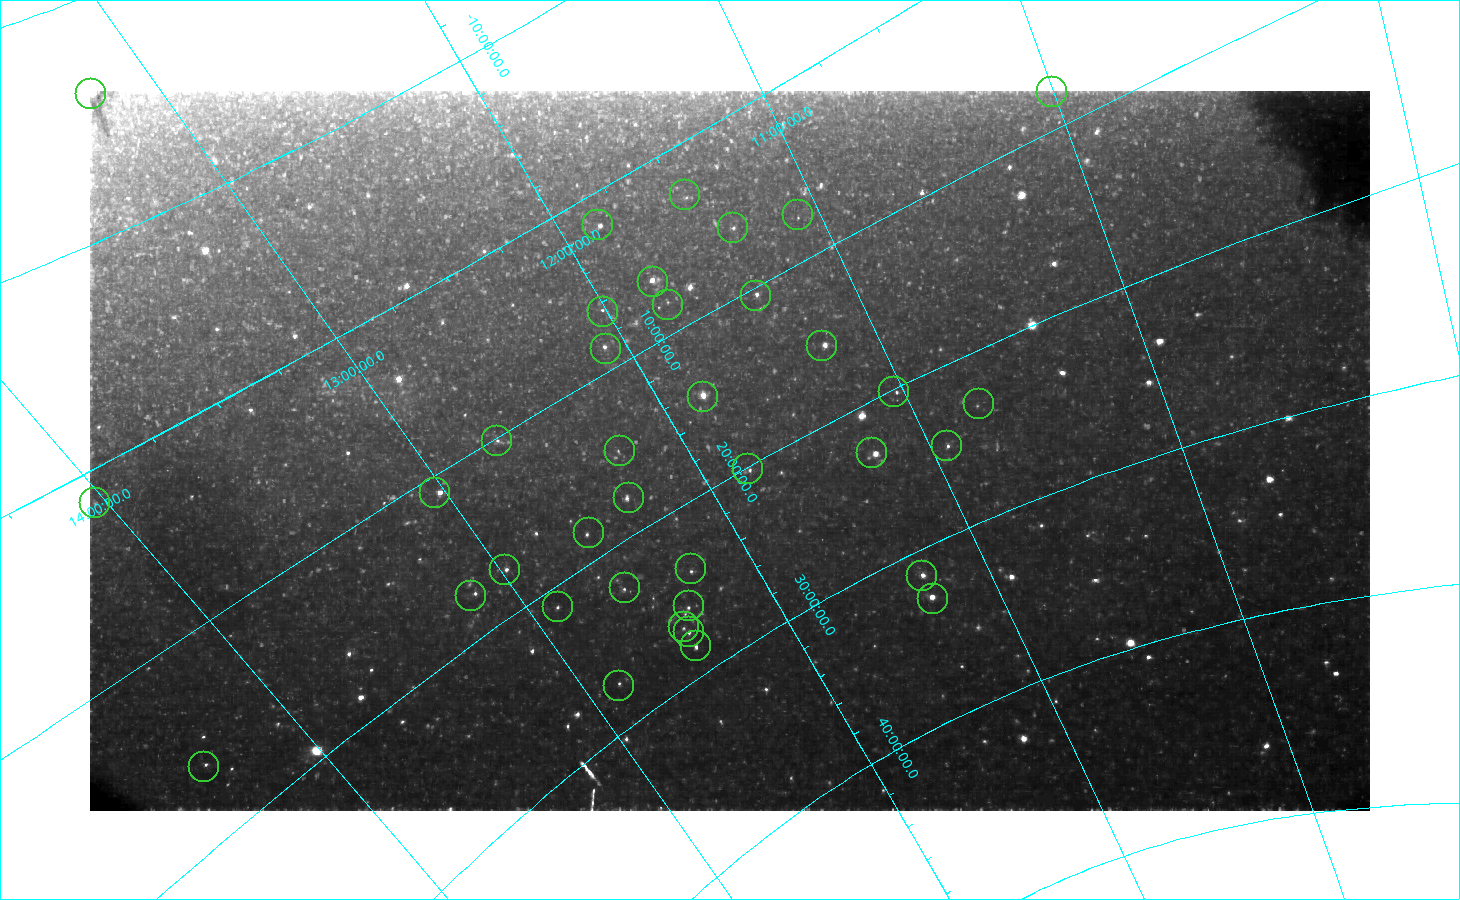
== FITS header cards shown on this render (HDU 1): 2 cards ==
NAXIS1  =                 1280
NAXIS2  =                  720

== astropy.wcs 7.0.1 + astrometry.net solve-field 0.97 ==
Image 1280 x 720 px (HDU 1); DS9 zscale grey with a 90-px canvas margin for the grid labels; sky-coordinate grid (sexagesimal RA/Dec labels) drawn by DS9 from the SOLVED WCS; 37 Tycho-2 reference stars matched to detected sources circled (green)
Header WCS: none
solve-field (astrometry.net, Tycho-2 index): SOLVED blind (the file carries no WCS)
Solved WCS: RA---TAN-SIP/DEC--TAN-SIP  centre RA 11:50:00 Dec +18:31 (177.50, +18.52 deg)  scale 238 arcsec/px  FOV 5076.5' x 2846.6'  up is -150 deg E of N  parity flipped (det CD > 0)
(file carries no celestial WCS; the grid is the blind solution)
Tycho-2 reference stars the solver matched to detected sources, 37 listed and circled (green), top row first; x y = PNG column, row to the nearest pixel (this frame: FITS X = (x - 90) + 1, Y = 720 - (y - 91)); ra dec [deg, ICRS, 3 dp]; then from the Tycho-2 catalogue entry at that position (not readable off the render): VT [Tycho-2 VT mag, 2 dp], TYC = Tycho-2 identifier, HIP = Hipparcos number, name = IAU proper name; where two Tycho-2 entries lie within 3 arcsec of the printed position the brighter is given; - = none
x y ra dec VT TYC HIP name
1052 92 150.053 +8.044 4.86 829-1744-1 49029 -
91 94 198.015 -16.199 5.08 6113-1726-1 64407 -
685 195 171.984 +2.856 5.05 267-1193-1 55945 -
798 215 166.254 +7.336 4.66 268-1067-1 54182 -
598 225 177.674 +1.765 3.65 273-924-1 57757 Zavijava
733 228 170.284 +6.029 4.03 270-1148-1 55434 -
653 282 176.465 +6.529 4.21 278-925-1 57380 -
756 296 170.981 +10.530 4.06 858-1221-1 55642 -
668 305 176.321 +8.258 4.86 864-1209-1 57328 -
603 312 180.218 +6.614 4.66 286-1022-1 58590 -
822 346 168.560 +15.430 3.30 1437-2847-1 54879 Chertan
606 349 181.302 +8.733 4.21 866-1180-1 58948 -
894 392 165.582 +20.180 4.41 1436-1306-1 53954 -
703 397 177.266 +14.572 2.14 870-988-1 57632 Denebola
979 404 160.854 +23.188 5.07 1977-2632-1 52457 -
497 441 190.471 +10.236 4.88 878-1102-1 61960 -
947 446 163.903 +24.750 4.48 1978-2295-1 53417 -
620 451 184.001 +14.899 5.09 879-919-1 59819 -
872 453 168.801 +23.096 4.74 1981-2471-1 54951 -
748 469 176.996 +20.219 4.59 1443-2662-1 57565 -
435 493 195.544 +10.959 2.92 886-1326-1 63608 Vindemiatrix
629 498 185.179 +17.793 4.84 1445-2560-1 60202 -
95 503 210.412 +1.545 4.25 316-1271-1 68520 -
589 533 188.782 +18.377 5.11 1446-2469-1 61418 -
691 569 184.086 +23.945 5.03 1986-2432-1 59847 -
505 570 194.731 +17.409 4.92 1450-1133-1 63355 -
922 576 169.545 +31.529 4.33 2520-2634-1 - -
625 588 188.713 +22.629 4.77 1990-3784-1 61394 -
471 596 197.497 +17.529 4.43 1454-1134-1 64241 Diadem
933 599 169.620 +33.094 3.63 2520-2631-1 55219 Alula Borealis
689 606 185.626 +25.846 4.86 1989-3210-1 60351 -
558 607 193.324 +21.245 5.15 1455-1412-1 62886 -
684 627 186.747 +26.826 4.97 1991-1901-1 60746 -
689 632 186.600 +27.268 4.95 1991-1897-1 60697 -
696 646 186.734 +28.268 4.47 1991-1895-1 60742 -
619 686 192.925 +27.541 5.00 1995-2586-1 62763 -
204 767 214.938 +16.307 4.98 1469-1455-1 70027 -